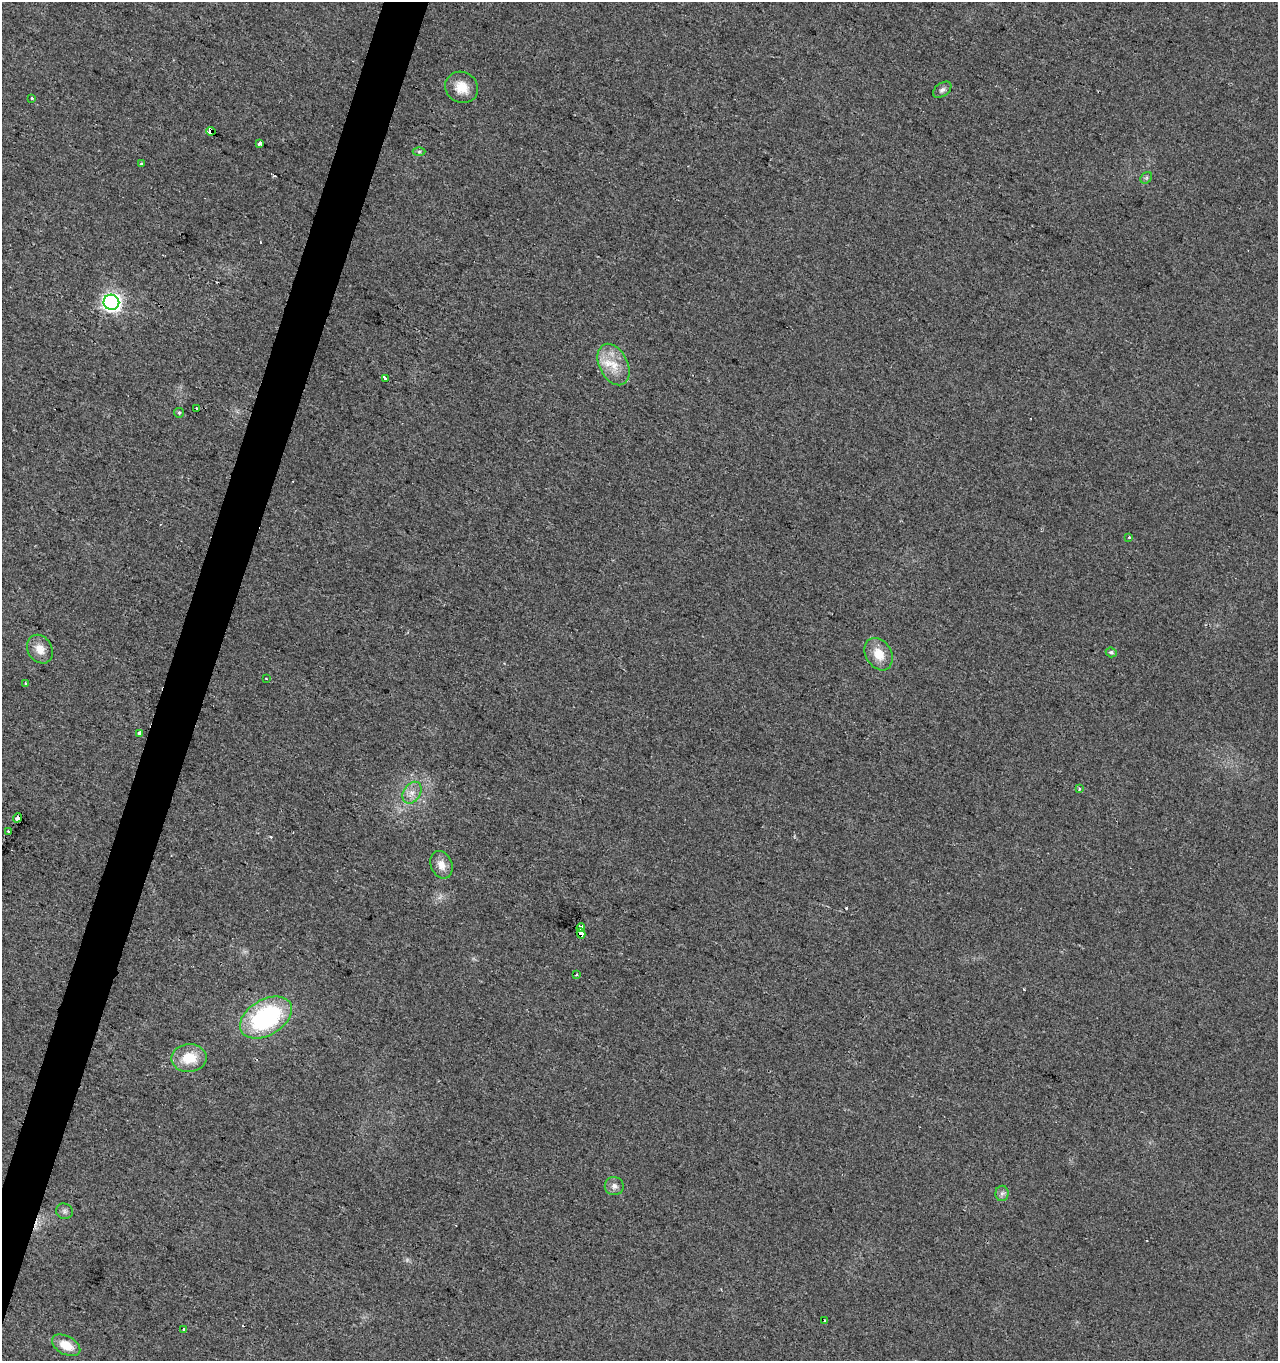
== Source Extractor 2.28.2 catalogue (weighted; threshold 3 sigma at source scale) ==
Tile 7 of 4 x 4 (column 3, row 2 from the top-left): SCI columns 2831-4106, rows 2721-4079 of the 5596 x 5447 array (HDU 1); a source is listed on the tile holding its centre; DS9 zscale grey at full resolution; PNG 1280 x 1363 px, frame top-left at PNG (2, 2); each listed source drawn as its Kron ellipse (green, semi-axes under 4 px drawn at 4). Shown black and unused: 3% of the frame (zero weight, under 2 of 3 exposures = <1% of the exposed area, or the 3 px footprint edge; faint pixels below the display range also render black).
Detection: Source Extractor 2.28.2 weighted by HDU 2 'WHT'; one run over the whole footprint, this tile lists its part. Background 0.0179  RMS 0.0078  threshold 0.0351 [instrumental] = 3 sigma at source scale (4.5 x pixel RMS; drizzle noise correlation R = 1.50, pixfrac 1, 0.0396/0.0396 arcsec/px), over >= 5 px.
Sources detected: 41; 4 cosmic-ray / hot-pixel residue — neither listed nor drawn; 1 inside a brighter listed object's ellipse — not listed separately; the other 36 listed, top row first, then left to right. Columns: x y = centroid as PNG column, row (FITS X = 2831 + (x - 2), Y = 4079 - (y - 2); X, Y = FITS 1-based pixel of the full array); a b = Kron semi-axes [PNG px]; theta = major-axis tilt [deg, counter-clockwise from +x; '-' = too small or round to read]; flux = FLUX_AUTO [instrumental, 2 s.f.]
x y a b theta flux
462 87 17 15 -30 13
942 90 10 6 38 2.7
32 98 3 3 - 2.2
211 131 4 4 - 120
260 143 4 3 - 5.3
419 151 6 4 0 1.2
141 163 4 3 - 0.96
1146 178 6 5 - 1.4
111 302 8 7 - 330
614 365 22 14 -63 17
385 378 4 3 - 10
196 408 3 3 - 2.5
179 413 5 4 - 1.2
1129 537 4 3 - 0.98
40 649 15 12 -58 8.7
1111 652 6 5 - 1.7
879 654 17 13 -60 13
266 678 3 2 - 1.2
26 683 3 3 - 2.9
139 733 4 3 - 6.8
1079 789 4 3 - 1.5
412 793 12 8 57 6
17 818 5 3 - 24
8 832 3 3 - 5.9
441 865 14 10 -67 7.4
581 928 4 3 - 190
581 933 5 3 - 200
576 975 4 3 - 1.2
266 1017 28 17 30 100
189 1058 18 14 2 20
614 1186 9 9 - 3.8
1002 1193 8 6 89 2.5
64 1211 8 7 - 2.4
825 1321 4 3 - 1
184 1330 3 3 - 21
66 1345 15 9 -29 13
Overlapping masked pixels (flux is a lower limit): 5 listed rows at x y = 211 131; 139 733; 17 818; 581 928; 581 933